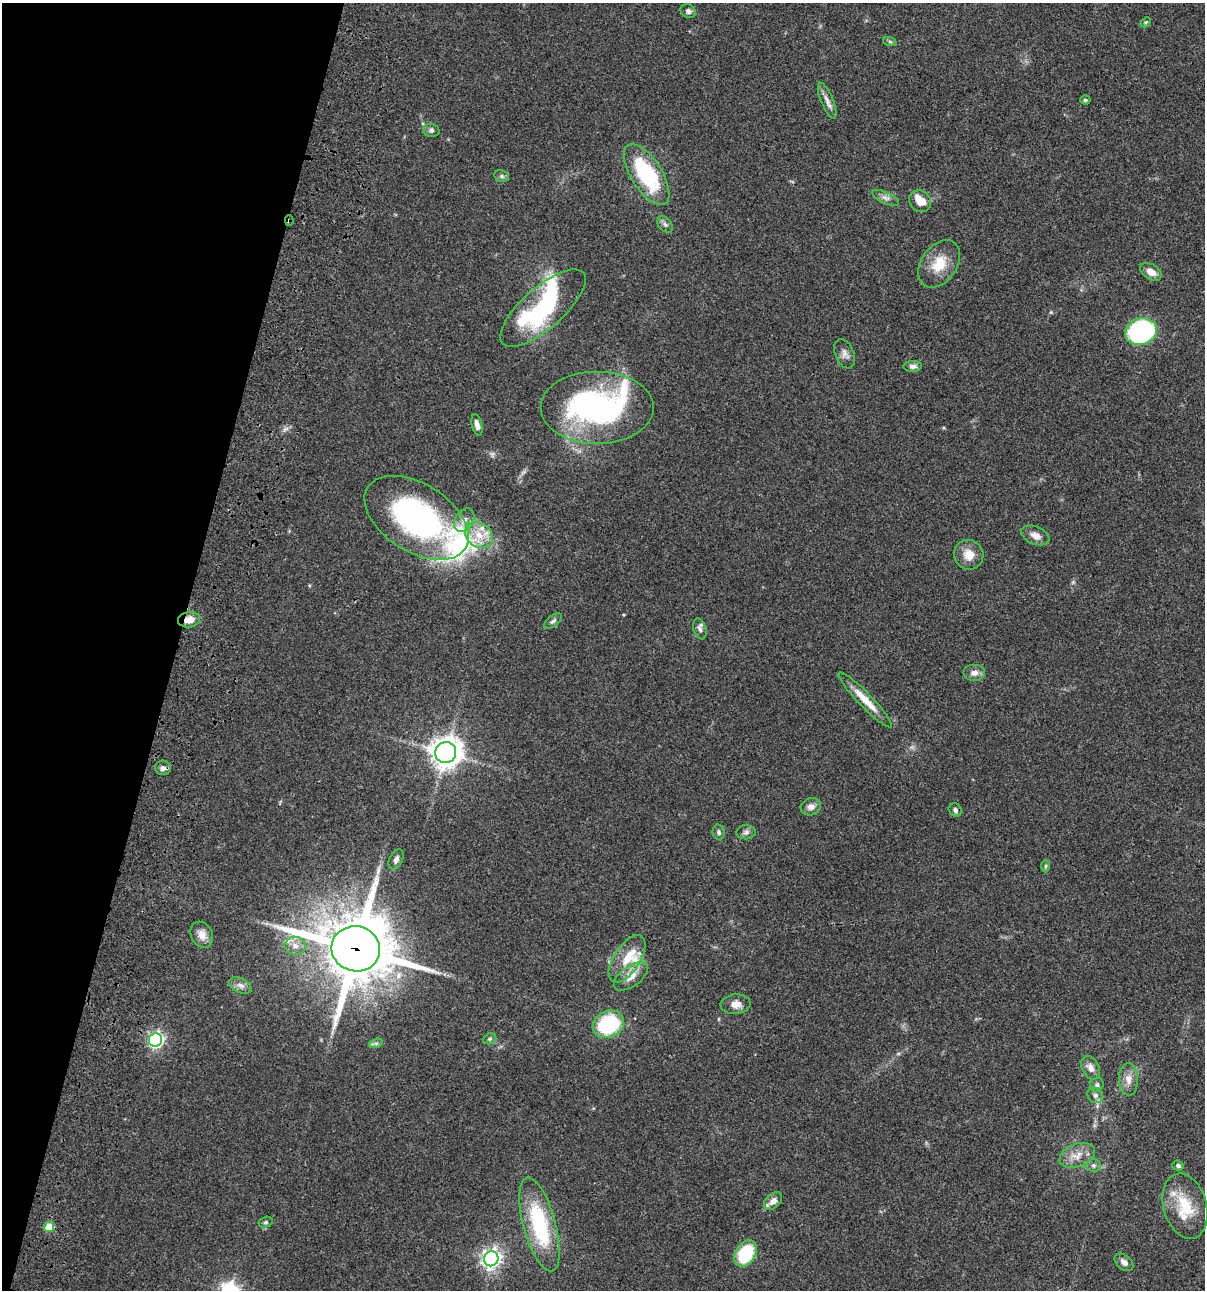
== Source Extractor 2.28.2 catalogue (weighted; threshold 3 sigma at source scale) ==
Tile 9 of 4 x 4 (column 1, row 3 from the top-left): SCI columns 234-1436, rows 1408-2695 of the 5403 x 5389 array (HDU 1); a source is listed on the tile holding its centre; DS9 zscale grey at full resolution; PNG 1207 x 1292 px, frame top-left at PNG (2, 3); each listed source drawn as its Kron ellipse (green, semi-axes under 4 px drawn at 4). Shown black and unused: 15% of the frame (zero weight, under 3 of 4 exposures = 9% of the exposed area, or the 3 px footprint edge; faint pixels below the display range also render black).
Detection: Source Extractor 2.28.2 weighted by HDU 2 'WHT'; one run over the whole footprint, this tile lists its part. Background 0.0471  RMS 0.0055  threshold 0.0247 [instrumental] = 3 sigma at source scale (4.5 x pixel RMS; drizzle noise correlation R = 1.50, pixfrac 1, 0.05/0.05 arcsec/px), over >= 5 px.
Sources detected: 71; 2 inside a brighter object's white glare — neither listed nor drawn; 5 inside a brighter listed object's ellipse — not listed separately; the other 64 listed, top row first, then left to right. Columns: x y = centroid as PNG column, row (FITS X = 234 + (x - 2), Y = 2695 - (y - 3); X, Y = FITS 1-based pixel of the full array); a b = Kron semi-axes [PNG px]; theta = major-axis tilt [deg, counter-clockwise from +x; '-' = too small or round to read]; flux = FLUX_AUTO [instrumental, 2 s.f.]
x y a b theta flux
688 11 8 6 -34 1.5
1146 22 6 4 43 0.75
890 42 7 4 -19 0.83
1085 100 5 4 - 0.79
827 101 19 6 -68 3.3
431 130 8 6 -9 1.4
647 174 35 15 -57 41
502 176 7 5 -22 1.1
886 198 14 5 -24 2.3
920 201 11 10 - 5.8
289 220 5 2 - 1.3
665 225 9 6 -49 1.6
939 264 26 17 55 12
1151 272 12 7 -31 4.5
543 308 54 20 41 67
1141 331 16 13 19 80
845 354 15 9 -67 3
913 366 9 5 2 2.1
597 408 57 36 0 130
477 425 11 5 -77 3
417 518 58 34 -32 140
464 520 12 9 58 3.9
479 535 14 12 -36 9.3
1035 535 15 8 -23 4
969 555 15 14 - 6.6
189 620 11 8 8 5
553 621 10 5 38 1.4
700 629 11 6 -71 1.9
974 673 11 8 0 2.9
865 700 38 7 -46 9.9
446 753 10 10 - 630
163 768 8 7 - 2
811 807 10 8 19 3.2
955 810 7 6 - 1.3
719 832 7 6 - 1.5
746 832 9 7 2 1.8
396 859 11 6 63 2.2
1045 866 6 4 89 0.8
202 935 14 10 -61 4.6
295 946 10 9 - 3.9
356 949 24 22 -12 4000
627 959 27 13 57 12
631 976 20 10 36 6.5
240 985 12 7 -26 2.7
736 1004 15 10 5 4.2
608 1024 16 13 24 41
490 1039 7 5 21 0.9
155 1040 7 6 - 130
376 1043 7 4 18 1.1
1091 1068 12 8 -64 3.8
1128 1079 16 9 -88 4.8
1097 1085 7 6 - 1.7
1095 1095 8 7 - 1.9
1077 1155 18 11 21 6.3
1094 1165 7 6 - 1.5
1178 1166 6 5 - 1.3
773 1201 10 7 41 3.6
1185 1206 33 21 -74 20
266 1222 7 5 15 0.99
539 1224 48 16 -75 46
49 1227 5 5 - 15
745 1254 14 10 59 31
491 1259 7 7 - 260
1124 1262 10 7 -41 2.8
Overlapping masked pixels (flux is a lower limit): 3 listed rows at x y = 289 220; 189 620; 356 949